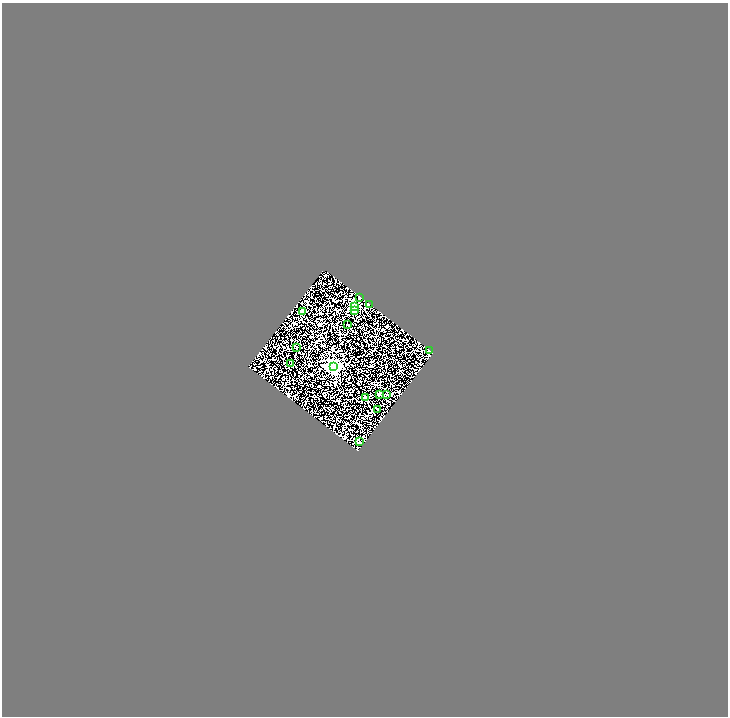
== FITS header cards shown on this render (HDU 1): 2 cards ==
NAXIS1  =                 1452
NAXIS2  =                 1428

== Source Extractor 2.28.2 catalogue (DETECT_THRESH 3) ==
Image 1452 x 1428 px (HDU 1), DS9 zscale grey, zoomed out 1/2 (1 PNG px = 2 x 2 image px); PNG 730 x 718 px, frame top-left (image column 1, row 1427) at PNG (2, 3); each listed source drawn as its Kron ellipse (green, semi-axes under 4 px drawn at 4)
Background 1.97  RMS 0.12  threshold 0.373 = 3 sigma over >= 5 px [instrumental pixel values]
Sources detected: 15; all 15 listed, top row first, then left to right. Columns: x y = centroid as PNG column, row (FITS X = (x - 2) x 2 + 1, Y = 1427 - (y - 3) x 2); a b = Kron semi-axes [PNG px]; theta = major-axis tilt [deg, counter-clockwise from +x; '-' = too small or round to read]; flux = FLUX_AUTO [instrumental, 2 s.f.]
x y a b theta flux
360 297 2 2 - 63
369 305 2 2 - 11
354 307 3 3 - 1300
354 310 3 2 - 330
303 311 2 2 - 360
348 325 2 1 - 5.9
296 348 2 2 - 28
429 351 2 2 - 170
291 364 2 1 - 6.4
334 366 4 3 - 7000
379 394 2 2 - 120
387 394 2 2 - 13
366 398 2 2 - 28
377 409 2 2 - 37
360 442 2 2 - 21